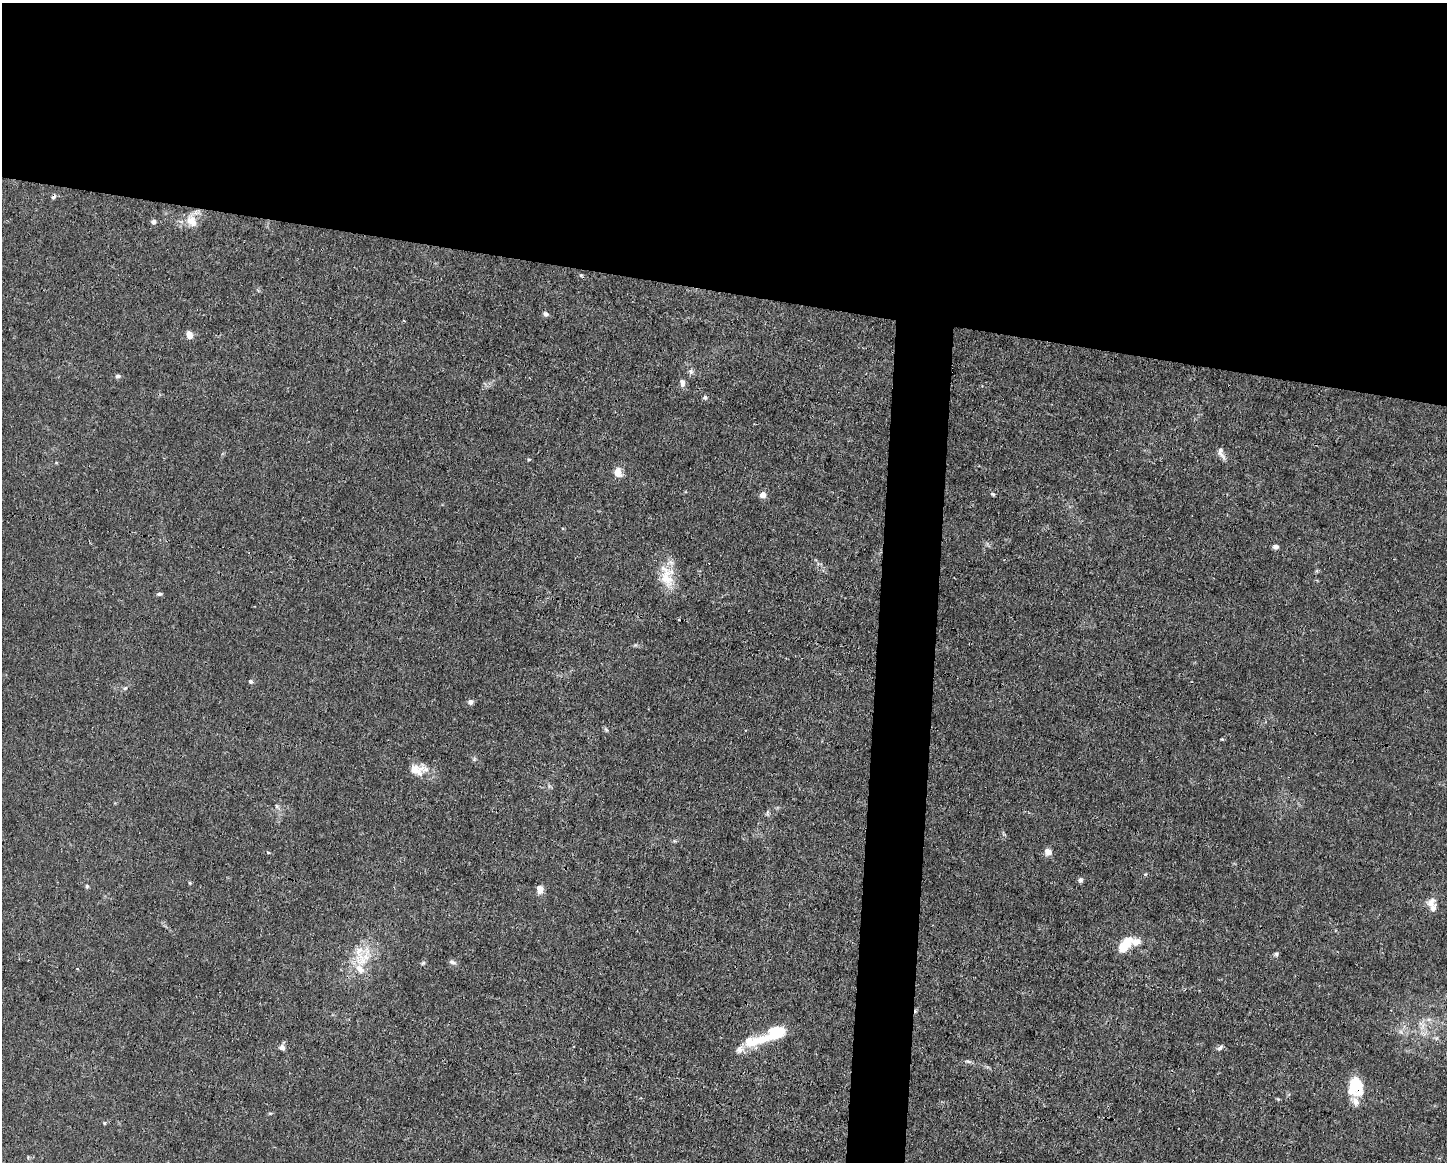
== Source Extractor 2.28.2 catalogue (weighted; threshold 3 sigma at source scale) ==
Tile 2 of 3 x 4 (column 2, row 1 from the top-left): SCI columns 1556-3000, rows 3480-4639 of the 4667 x 4639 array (HDU 1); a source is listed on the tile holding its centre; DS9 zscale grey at full resolution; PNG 1449 x 1164 px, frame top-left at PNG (2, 3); no overlay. Shown black and unused: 28% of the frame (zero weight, under 3 of 4 exposures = <1% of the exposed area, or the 3 px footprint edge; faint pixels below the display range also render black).
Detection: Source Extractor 2.28.2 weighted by HDU 2 'WHT'; one run over the whole footprint, this tile lists its part. Background 0.0157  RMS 0.0024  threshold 0.0109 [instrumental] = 3 sigma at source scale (4.5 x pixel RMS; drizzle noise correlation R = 1.50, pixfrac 1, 0.05/0.05 arcsec/px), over >= 5 px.
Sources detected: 50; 2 cosmic-ray / hot-pixel residue — not listed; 6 inside a brighter listed object's ellipse — not listed separately; the other 42 listed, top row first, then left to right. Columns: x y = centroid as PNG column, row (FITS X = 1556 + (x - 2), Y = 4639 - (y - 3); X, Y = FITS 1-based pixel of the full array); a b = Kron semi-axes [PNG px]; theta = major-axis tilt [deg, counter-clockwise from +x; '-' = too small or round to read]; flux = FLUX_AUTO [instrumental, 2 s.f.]
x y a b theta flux
54 196 7 5 58 0.53
191 221 18 12 -59 3
153 222 6 5 - 0.66
545 314 6 5 - 0.74
189 335 10 7 -77 1.3
691 371 8 6 -88 0.68
118 376 8 5 1 0.5
682 383 10 6 -84 1
705 397 6 5 - 0.48
1221 453 16 7 -67 1.2
529 460 5 4 - 0.28
618 472 13 10 -69 1.9
992 494 7 4 -26 0.32
763 495 7 7 - 1.4
1276 547 6 5 - 0.89
666 577 29 19 -90 6.1
159 594 6 5 - 0.49
250 681 5 5 - 0.44
125 688 7 4 44 0.4
470 702 7 6 - 0.67
606 730 6 5 - 0.39
418 770 25 13 -3 3.8
276 806 6 4 -89 0.38
268 852 5 4 - 0.26
1048 852 8 7 - 1.5
1080 880 7 6 - 0.57
190 883 5 4 - 0.27
87 886 6 4 -48 0.31
540 889 8 6 -83 2.1
1431 903 16 10 43 1.8
1125 944 19 9 55 5.5
1276 954 7 5 75 0.46
362 959 22 19 -48 6.8
452 962 10 5 -17 0.6
423 963 6 5 - 0.37
776 1032 18 12 22 9.1
759 1040 36 13 20 6.8
282 1047 8 7 - 0.95
1220 1048 9 5 38 0.61
968 1061 7 4 -18 0.44
1356 1086 18 13 89 9.8
105 1123 5 3 - 0.23
Overlapping masked pixels (flux is a lower limit): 2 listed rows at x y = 54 196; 1356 1086